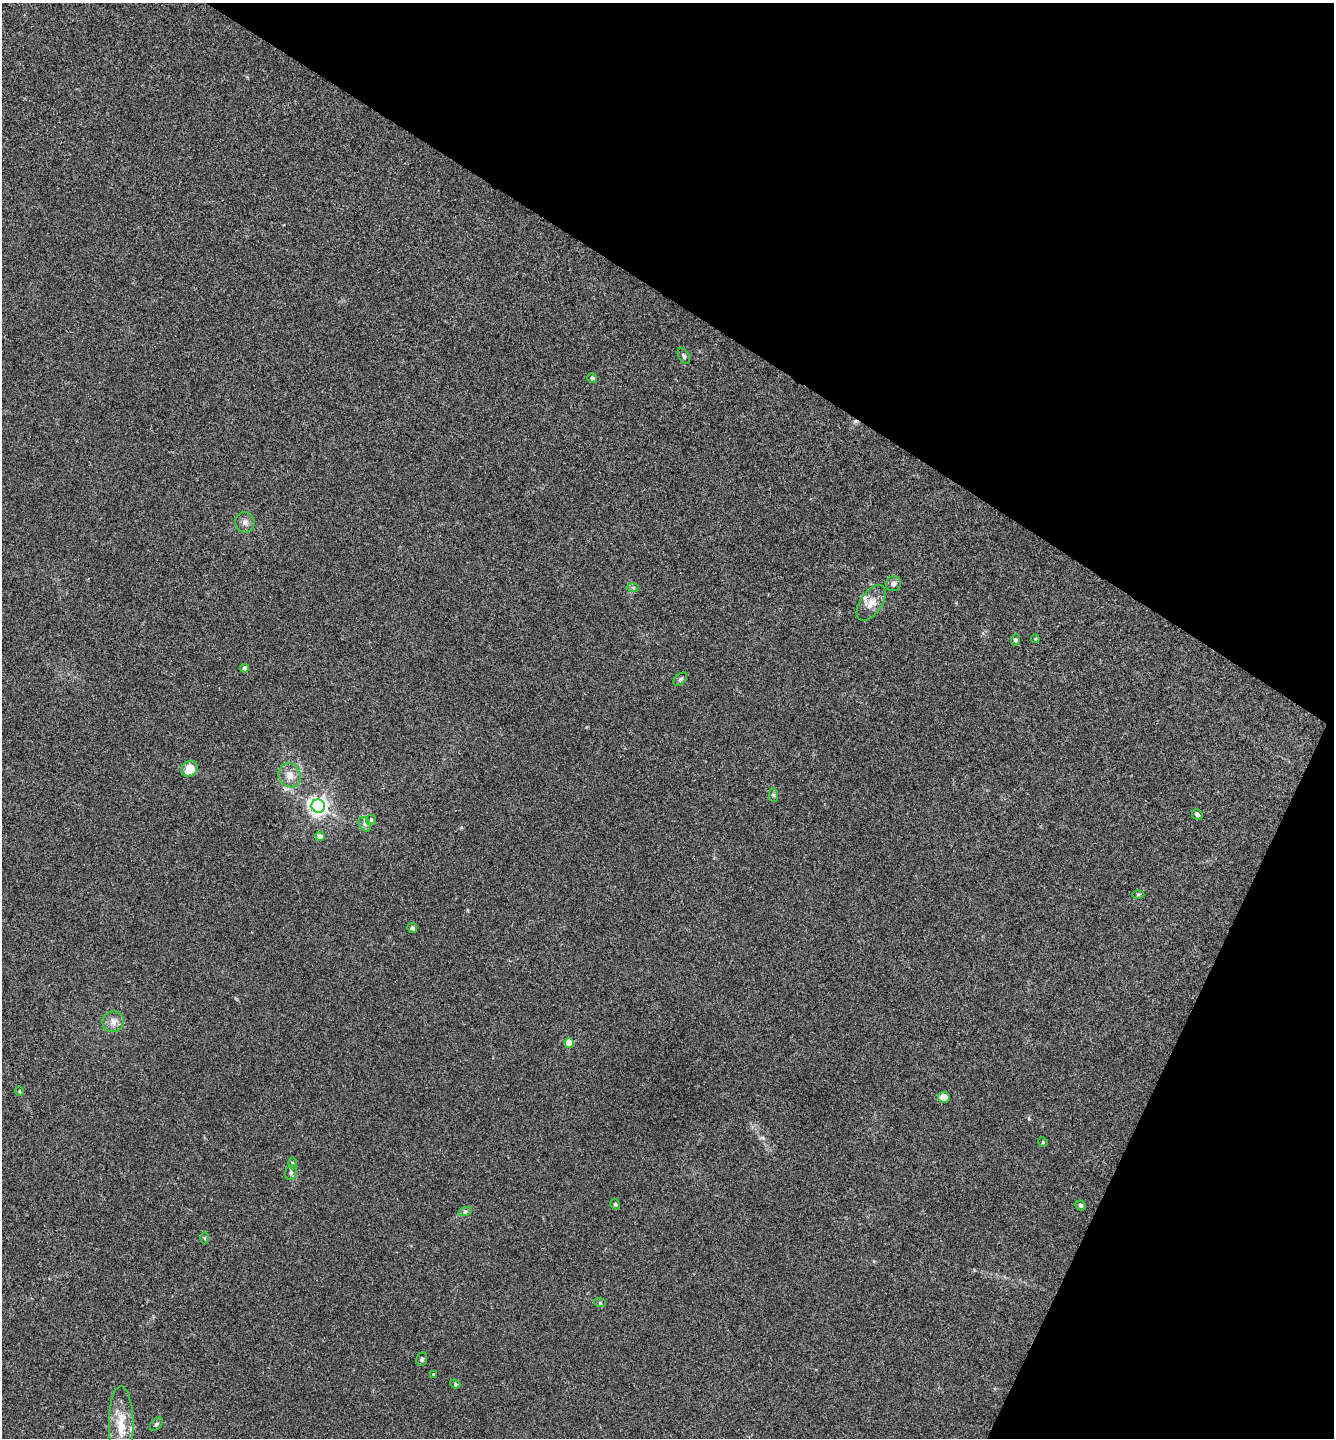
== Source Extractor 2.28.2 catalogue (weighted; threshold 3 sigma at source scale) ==
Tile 8 of 4 x 4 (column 4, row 2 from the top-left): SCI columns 4144-5475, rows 2878-4313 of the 5761 x 5752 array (HDU 1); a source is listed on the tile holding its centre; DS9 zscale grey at full resolution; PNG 1336 x 1440 px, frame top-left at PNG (2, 3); each listed source drawn as its Kron ellipse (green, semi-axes under 4 px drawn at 4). Shown black and unused: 28% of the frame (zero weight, under 3 of 4 exposures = <1% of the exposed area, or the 3 px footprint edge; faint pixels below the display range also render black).
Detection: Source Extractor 2.28.2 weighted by HDU 2 'WHT'; one run over the whole footprint, this tile lists its part. Background 0.0243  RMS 0.0045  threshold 0.0201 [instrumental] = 3 sigma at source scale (4.5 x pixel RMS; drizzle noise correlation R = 1.50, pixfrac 1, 0.05/0.05 arcsec/px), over >= 5 px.
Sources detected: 39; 1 cosmic-ray / hot-pixel residue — neither listed nor drawn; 1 inside a brighter listed object's ellipse — not listed separately; the other 37 listed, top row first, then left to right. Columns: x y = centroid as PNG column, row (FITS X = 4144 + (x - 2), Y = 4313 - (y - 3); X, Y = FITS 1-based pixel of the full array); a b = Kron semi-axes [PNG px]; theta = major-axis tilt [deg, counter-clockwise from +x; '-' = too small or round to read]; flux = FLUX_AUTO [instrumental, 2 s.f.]
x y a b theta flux
684 356 9 5 -61 0.97
592 378 5 5 - 1.1
245 522 10 9 - 2.2
894 584 8 7 - 1.5
633 587 6 4 -2 0.71
871 603 20 11 55 5.1
1035 639 4 4 - 0.44
1015 640 6 4 83 0.69
245 668 4 4 - 2
680 679 8 5 44 0.9
190 769 9 7 45 6.9
290 775 12 11 - 4.3
774 795 7 4 -88 0.75
318 806 7 6 - 210
1197 814 6 5 - 0.98
371 820 5 5 - 0.67
365 824 8 5 -61 1.2
320 836 5 4 - 3
1138 894 6 4 1 0.54
412 928 5 5 - 0.99
113 1022 11 10 - 3.2
569 1043 5 4 - 10
20 1091 5 3 - 0.38
944 1097 5 5 - 4.6
1043 1142 5 4 - 0.48
292 1163 6 4 -89 0.67
291 1173 7 5 72 1.1
615 1204 5 4 - 0.59
1081 1205 5 4 - 0.86
465 1212 7 4 19 0.73
204 1238 6 4 -89 0.53
600 1303 6 3 -19 0.52
422 1359 7 5 81 0.86
433 1374 3 3 - 0.4
455 1384 5 4 - 0.51
156 1424 8 5 46 0.85
121 1425 39 12 -90 11